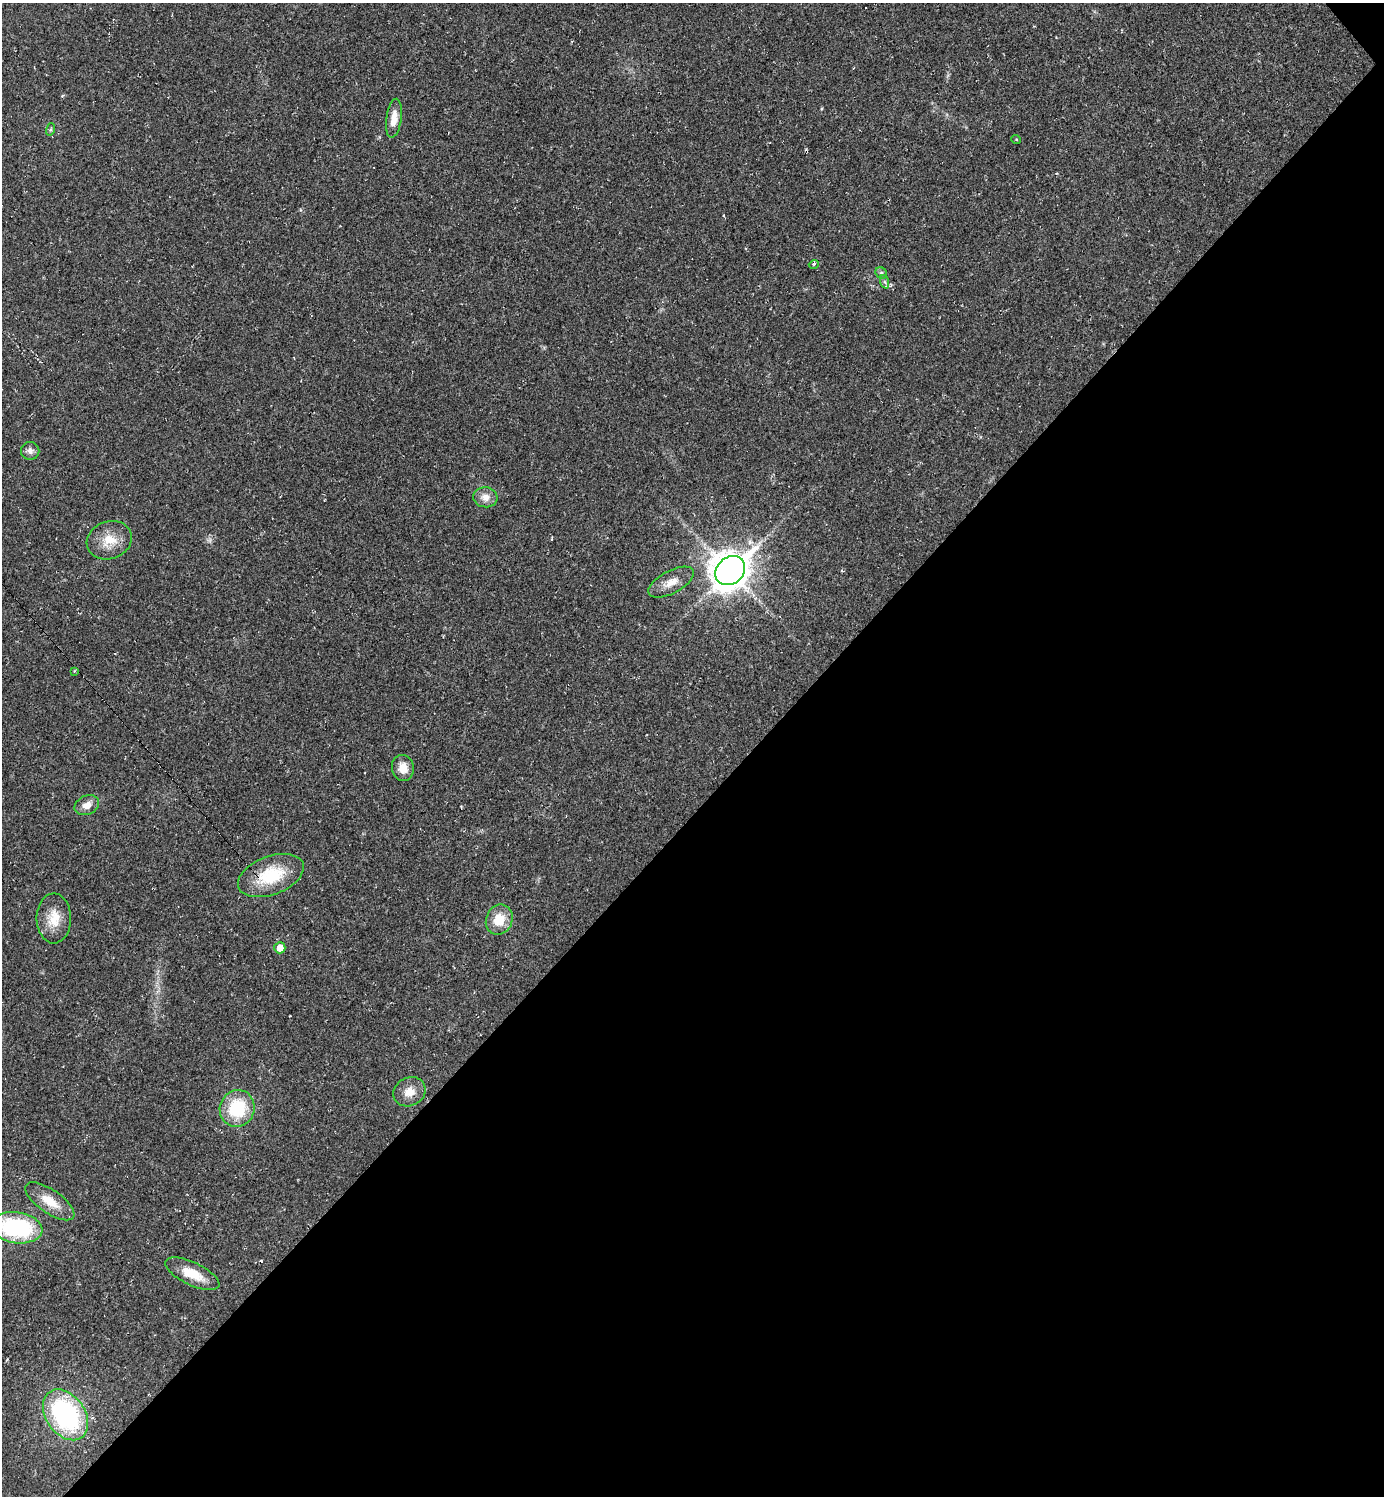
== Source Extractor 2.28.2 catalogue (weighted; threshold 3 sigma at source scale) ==
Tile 12 of 4 x 4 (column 4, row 3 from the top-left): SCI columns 4300-5681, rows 1496-2989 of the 5977 x 5977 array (HDU 1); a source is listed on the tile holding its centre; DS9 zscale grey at full resolution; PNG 1386 x 1498 px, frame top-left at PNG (2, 3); each listed source drawn as its Kron ellipse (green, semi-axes under 4 px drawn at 4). Shown black and unused: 46% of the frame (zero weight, under 2 of 3 exposures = <1% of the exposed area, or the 3 px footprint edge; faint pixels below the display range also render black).
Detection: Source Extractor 2.28.2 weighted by HDU 2 'WHT'; one run over the whole footprint, this tile lists its part. Background 0.0318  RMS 0.0063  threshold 0.0283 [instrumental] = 3 sigma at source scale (4.5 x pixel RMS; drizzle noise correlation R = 1.50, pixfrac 1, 0.05/0.05 arcsec/px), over >= 5 px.
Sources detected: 30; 6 cosmic-ray / hot-pixel residue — neither listed nor drawn; the other 24 listed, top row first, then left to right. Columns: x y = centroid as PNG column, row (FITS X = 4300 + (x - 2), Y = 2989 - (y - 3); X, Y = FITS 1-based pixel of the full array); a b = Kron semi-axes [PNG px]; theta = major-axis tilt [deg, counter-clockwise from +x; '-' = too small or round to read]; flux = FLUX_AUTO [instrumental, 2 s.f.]
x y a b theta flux
394 118 19 7 82 7.2
51 129 6 4 72 0.89
1016 139 5 3 - 0.57
814 264 5 3 - 0.65
881 273 6 5 - 1.1
885 282 7 4 -71 1.2
30 451 9 9 - 2.9
485 497 12 10 -6 5.4
109 540 23 18 19 14
730 571 16 13 42 1200
671 582 25 11 28 7.9
74 671 4 4 - 0.6
403 768 13 11 -80 7.5
87 805 13 9 26 5.3
271 875 34 19 21 29
54 918 25 17 90 13
499 920 15 13 70 13
280 948 5 5 - 7.2
409 1092 16 14 27 8.2
237 1108 18 17 - 33
50 1201 29 11 -35 13
16 1228 26 15 -8 65
192 1274 29 11 -25 14
65 1415 28 19 -54 100
Overlapping masked pixels (flux is a lower limit): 1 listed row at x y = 271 875
Isophote crosses this tile's border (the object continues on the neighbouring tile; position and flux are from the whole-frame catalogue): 1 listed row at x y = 16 1228